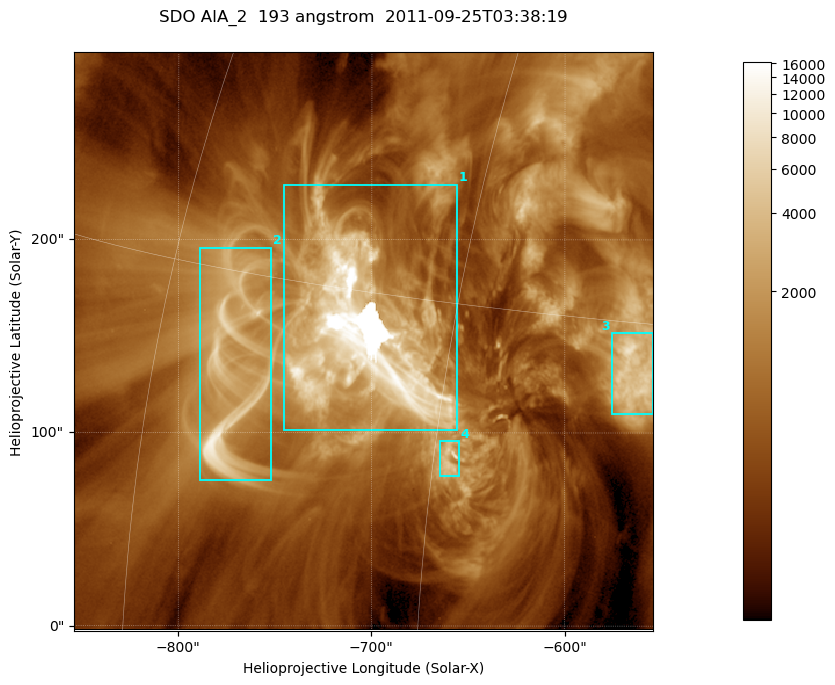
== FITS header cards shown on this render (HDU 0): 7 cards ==
TELESCOP= 'SDO     '           /
INSTRUME= 'AIA_2   '           /
WAVELNTH=                  193 /
WAVEUNIT= 'angstrom'           /
DATE-OBS= '2011-09-25T03:38:19.84' /
CTYPE1  = 'HPLN-TAN'           /
CTYPE2  = 'HPLT-TAN'           /

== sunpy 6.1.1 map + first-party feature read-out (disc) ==
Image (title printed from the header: SDO AIA_2  193 angstrom  2011-09-25T03:38:19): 499 x 499 px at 0.601 arcsec/px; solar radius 957 arcsec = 1592 px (partial field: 3.1% of the solar disc is inside the frame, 100% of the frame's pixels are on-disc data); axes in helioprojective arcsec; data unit not stated in the header (colour bar unlabelled)
Orientation: roll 0.0577 deg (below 1 deg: not rotated)
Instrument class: DISC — disc imager (sunpy class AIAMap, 193 A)
Bright regions (active regions / flare kernels): reference = the on-disc median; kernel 5 px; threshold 5 sigma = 2254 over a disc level ~669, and >= 1.15x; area >= 249 px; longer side >= 6 px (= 3.6 arcsec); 4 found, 4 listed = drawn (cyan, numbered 1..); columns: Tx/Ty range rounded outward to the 2 arcsec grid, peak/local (2 s.f.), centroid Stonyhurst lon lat
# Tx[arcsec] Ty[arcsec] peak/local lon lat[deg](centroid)
1 -746..-656 100..230 25 -49 +14
2 -790..-752 74..196 17 -56 +12
3 -576..-554 110..152 12 -37 +13
4 -666..-654 76..96 7.7 -44 +10